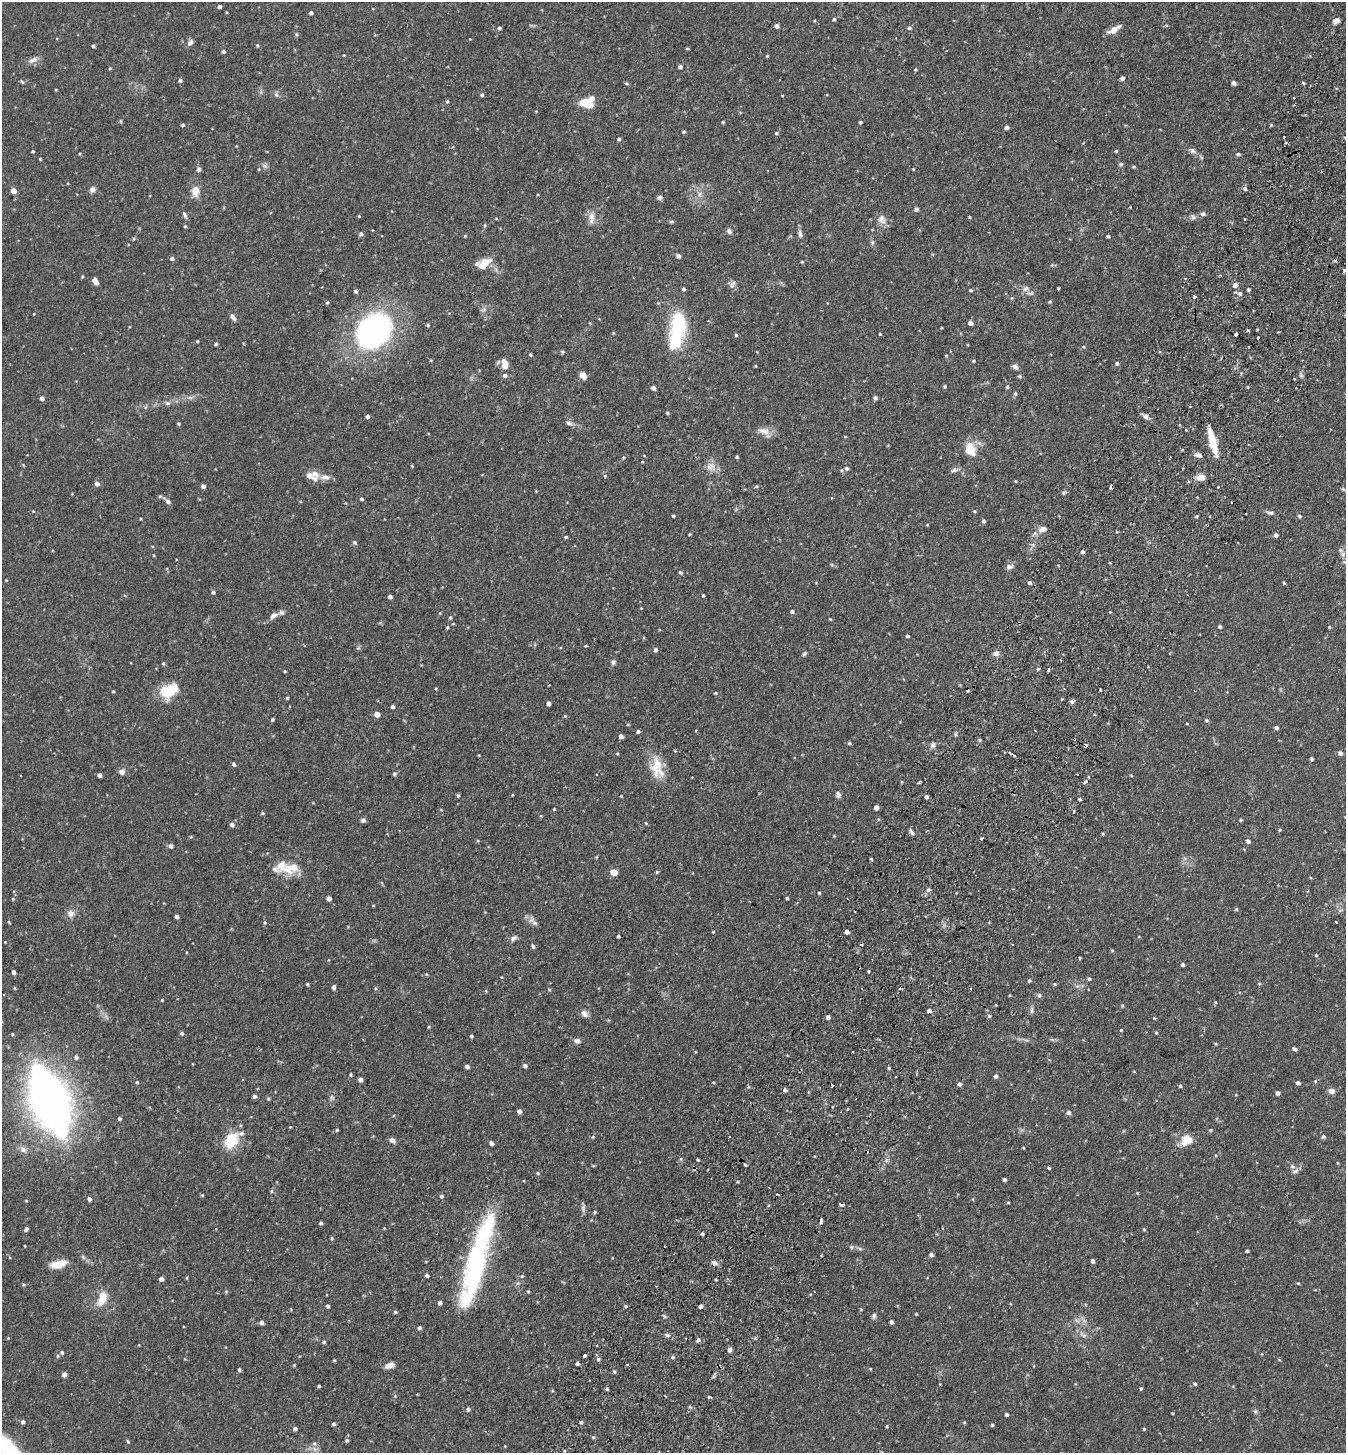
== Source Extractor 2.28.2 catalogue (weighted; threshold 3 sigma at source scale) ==
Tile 10 of 4 x 4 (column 2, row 3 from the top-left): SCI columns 1545-2888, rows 1484-2934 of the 5914 x 5870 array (HDU 1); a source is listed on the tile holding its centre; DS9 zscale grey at full resolution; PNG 1348 x 1455 px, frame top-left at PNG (2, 2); no overlay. Shown black and unused: <1% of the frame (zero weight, under 2 of 3 exposures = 3% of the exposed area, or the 3 px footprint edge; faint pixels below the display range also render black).
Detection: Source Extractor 2.28.2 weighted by HDU 2 'WHT'; one run over the whole footprint, this tile lists its part. Background 0.114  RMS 0.0066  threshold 0.0297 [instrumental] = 3 sigma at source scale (4.5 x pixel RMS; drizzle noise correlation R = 1.50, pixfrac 1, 0.05/0.05 arcsec/px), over >= 5 px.
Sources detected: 440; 19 cosmic-ray / hot-pixel residue — not listed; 10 inside a brighter listed object's ellipse — not listed separately; the other 411 listed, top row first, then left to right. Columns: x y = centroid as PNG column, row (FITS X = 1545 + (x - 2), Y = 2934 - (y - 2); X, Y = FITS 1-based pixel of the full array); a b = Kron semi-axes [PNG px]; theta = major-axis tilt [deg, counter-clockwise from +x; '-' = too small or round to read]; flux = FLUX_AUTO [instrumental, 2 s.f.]
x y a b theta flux
219 7 4 3 - 1.6
311 13 4 4 - 1.6
834 19 4 4 - 1
1336 21 7 5 23 3.6
777 26 4 4 - 2.4
499 28 4 4 - 1.1
909 28 5 4 - 1.2
1113 30 14 7 27 4.8
296 34 5 4 - 0.81
190 42 9 6 54 2.3
257 45 4 4 - 0.73
93 46 4 4 - 0.98
687 48 4 3 - 0.73
223 52 4 4 - 1.3
767 56 4 3 - 0.68
33 60 14 6 25 3
680 67 4 4 - 1.7
110 68 4 3 - 0.59
915 69 4 4 - 0.64
1122 78 4 4 - 1.9
180 80 4 4 - 1.6
22 82 7 3 -54 0.77
626 83 3 3 - 1.8
1233 83 4 4 - 2.3
56 90 4 3 - 0.51
276 95 7 5 -69 1.4
482 95 4 4 - 1
1294 98 3 3 - 1.2
447 101 5 4 - 0.89
584 102 12 8 36 6.6
723 122 4 3 - 0.84
860 122 3 3 - 0.97
183 125 5 4 - 0.97
1007 127 5 4 - 1.7
684 132 4 4 - 0.91
776 133 5 4 - 0.86
1345 138 4 3 - 1.5
619 139 4 4 - 1.2
33 151 3 3 - 0.68
1116 151 3 3 - 0.75
1193 151 9 4 -54 1.8
1238 154 5 4 - 0.88
40 159 4 3 - 0.6
1121 164 6 4 43 0.91
265 166 7 4 -71 1.3
1134 167 6 3 8 0.66
199 169 7 6 - 1.4
1245 188 6 5 - 1.3
92 189 7 6 - 2.2
14 191 5 5 - 4.3
195 191 11 8 90 7.1
699 194 7 4 90 1.7
659 197 6 5 - 1.7
916 209 5 4 - 1.7
1203 214 6 5 - 1.9
185 215 9 5 -67 1.5
591 216 13 9 -72 4.5
969 217 4 3 - 0.56
1193 217 7 6 - 1.8
882 219 14 10 -73 4.3
671 222 8 4 0 0.88
185 226 4 4 - 0.7
729 232 7 6 - 1.6
361 234 5 4 - 1.6
800 234 10 6 -79 2.2
465 236 4 3 - 0.53
1108 236 4 3 - 0.96
134 239 5 4 - 0.84
678 256 5 5 - 2.1
172 259 5 4 - 1.5
802 262 4 3 - 0.6
483 264 19 10 28 9
1344 270 3 3 - 2.1
82 276 4 3 - 0.67
95 281 7 4 -58 5
733 283 10 5 29 1.9
1235 285 6 5 - 2.7
1058 288 3 3 - 0.7
1025 289 9 6 30 2.1
1248 289 3 3 - 0.96
971 290 4 3 - 0.88
355 291 6 4 -43 1.2
1240 293 7 6 - 1.6
1194 297 3 3 - 1.6
327 302 5 4 - 0.83
1050 302 5 4 - 0.76
483 310 8 5 31 1.5
34 314 3 2 - 0.67
233 317 10 5 -55 2.2
590 323 4 3 - 0.47
970 323 4 4 - 3
428 325 4 4 - 0.75
374 331 35 28 41 150
677 331 43 16 80 47
1248 331 4 3 - 1.7
880 334 3 3 - 0.58
1236 334 3 3 - 13
736 335 4 4 - 0.85
1258 337 3 2 - 1.4
197 341 4 3 - 0.67
216 344 5 4 - 1
562 352 6 4 90 0.76
530 354 4 3 - 0.77
946 355 4 3 - 0.51
431 360 5 3 - 0.51
973 361 4 3 - 0.72
1117 363 5 5 - 1.1
504 364 14 8 -81 5.9
755 366 4 3 - 0.45
1015 367 8 6 -44 2
583 375 8 7 - 3.5
1019 376 5 4 - 0.83
1294 379 3 2 - 0.68
945 386 4 4 - 0.79
1007 387 6 5 - 0.84
653 388 4 4 - 2.3
1015 394 6 4 75 1.1
42 398 4 4 - 2.1
875 398 5 4 - 1.4
168 403 7 5 -18 1.4
667 413 5 4 - 0.8
367 416 4 4 - 1.4
1146 416 6 5 - 3
569 423 9 6 -36 2.1
178 424 5 4 - 0.76
764 431 18 9 -13 5.3
1213 442 30 7 -76 15
970 449 18 13 -66 11
1182 450 5 3 - 0.63
1198 455 10 5 -20 2.5
737 457 4 3 - 0.88
412 466 4 4 - 0.49
711 466 16 10 31 5
846 468 5 4 - 1.3
842 470 5 3 - 0.65
955 470 11 6 21 2
315 474 13 9 -36 4.6
605 476 5 4 - 0.73
1201 477 10 7 2 4.6
1015 481 4 3 - 0.49
97 483 5 5 - 2.4
203 486 4 4 - 2.2
756 486 4 4 - 0.73
536 491 3 3 - 0.45
1064 492 6 4 19 0.93
361 499 4 4 - 1
168 501 6 5 - 2
974 511 4 4 - 0.72
1270 513 10 5 -12 1.6
673 516 3 3 - 0.83
1196 516 4 3 - 0.83
1299 516 5 5 - 1.1
983 521 4 4 - 1.3
1042 529 12 7 20 3.7
689 534 5 3 - 0.54
1276 535 5 4 - 1.7
566 537 4 3 - 0.75
354 542 5 5 - 1.1
1033 545 5 5 - 1.3
1082 552 5 4 - 1.3
1343 554 9 7 -35 2.5
153 555 4 3 - 0.54
1009 567 10 6 12 2.2
680 572 5 4 - 1.1
1030 583 5 4 - 1.1
1284 583 3 3 - 0.81
213 592 4 4 - 1.5
703 595 4 3 - 0.81
390 597 4 4 - 2
792 611 4 4 - 1.5
274 615 12 8 41 3.3
450 618 5 4 - 0.89
830 619 4 3 - 0.46
1220 626 4 4 - 1.2
447 627 4 4 - 0.69
1329 627 4 3 - 0.64
907 636 3 3 - 1.1
585 646 3 2 - 1
655 650 5 5 - 1.6
996 653 8 7 - 2.3
804 654 7 5 45 1
613 662 8 6 65 1.5
163 664 5 4 - 0.81
1038 669 4 4 - 0.78
1048 670 3 3 - 1.4
285 671 4 3 - 0.56
436 689 5 3 - 0.56
169 690 23 15 29 17
1100 690 3 3 - 1.4
113 691 4 3 - 0.64
715 693 4 3 - 0.72
287 698 3 3 - 0.74
1072 702 6 5 - 1.3
548 703 4 4 - 2.5
392 707 4 4 - 1.5
377 714 5 4 - 4.9
565 716 5 3 - 0.62
272 719 3 3 - 0.86
1207 720 5 4 - 0.87
1187 723 4 3 - 0.47
1276 728 4 4 - 1.4
638 731 4 4 - 1.1
696 731 3 3 - 0.78
956 735 6 3 72 0.92
621 736 4 4 - 2.8
979 740 5 4 - 0.97
849 743 5 4 - 0.87
933 745 8 6 48 2
1086 746 4 3 - 10
1340 753 5 5 - 1.7
1014 755 5 4 - 1.3
1312 759 4 4 - 1
234 764 5 4 - 1.1
657 765 30 14 85 14
122 772 8 7 - 2.4
394 774 5 5 - 1.4
1077 774 3 2 - 0.71
100 775 4 4 - 2.1
1089 777 3 2 - 1.3
901 782 5 3 - 0.52
1085 782 4 3 - 2.9
512 795 4 3 - 0.43
838 795 7 6 - 1.9
458 796 4 3 - 0.98
621 796 3 2 - 0.47
926 797 4 4 - 1.4
1080 799 3 2 - 0.86
876 808 4 4 - 2.8
554 809 4 3 - 0.51
1074 811 3 2 - 0.68
262 813 5 4 - 0.72
878 819 5 3 - 0.56
363 820 5 5 - 1.9
1241 820 4 3 - 0.73
232 824 5 5 - 2
1279 830 5 3 - 0.57
911 832 10 4 -58 1.4
1103 834 4 3 - 0.7
981 839 3 3 - 2
1248 841 4 4 - 1.8
171 846 6 5 - 1.8
871 859 3 3 - 1.5
292 868 39 13 12 13
614 872 5 5 - 9.6
657 872 5 4 - 0.77
928 890 6 4 5 1.2
819 893 4 3 - 0.76
329 898 4 4 - 2.5
787 898 3 3 - 0.79
13 899 4 4 - 0.64
1236 909 5 4 - 0.73
71 914 10 8 66 3.4
177 916 4 3 - 1.9
1336 922 3 3 - 0.83
265 923 5 4 - 0.67
535 923 9 6 -16 2
847 932 4 4 - 2.2
618 936 3 3 - 0.98
513 938 9 6 27 2.1
533 946 5 4 - 1.4
1112 950 5 3 - 0.6
1316 955 4 3 - 0.62
1080 958 3 3 - 1
1183 965 4 4 - 1.3
869 971 3 3 - 0.67
13 972 4 4 - 2.2
1089 979 5 4 - 0.97
1029 980 4 3 - 0.91
307 984 4 3 - 0.88
1055 984 4 3 - 0.85
334 987 5 4 - 1.8
15 988 4 4 - 0.63
900 989 4 3 - 0.71
549 990 5 3 - 0.68
486 991 5 3 - 0.55
1039 995 6 5 - 1.3
162 1000 4 3 - 0.53
1215 1002 4 3 - 0.54
996 1005 3 3 - 1.9
1032 1010 10 4 85 1.4
929 1011 4 4 - 2.4
585 1014 10 7 -48 2.7
989 1016 5 4 - 0.86
828 1017 4 4 - 1.8
1154 1018 4 3 - 0.52
1121 1030 3 3 - 0.45
1156 1032 5 3 - 0.64
182 1033 4 4 - 1.2
471 1036 4 3 - 0.82
577 1041 8 6 -12 2.5
1294 1049 6 4 -18 1.4
76 1057 5 5 - 1.4
525 1065 5 4 - 1.6
467 1066 5 4 - 1.6
889 1068 5 3 - 0.71
351 1074 3 3 - 0.86
996 1076 5 5 - 1.6
360 1080 4 4 - 2.2
1315 1081 5 4 - 0.74
137 1082 4 4 - 0.7
713 1082 5 3 - 0.5
1298 1083 5 4 - 1.6
960 1084 5 4 - 1.7
1180 1086 4 3 - 0.89
785 1090 4 4 - 1.8
1331 1091 6 5 - 3.6
1278 1093 4 4 - 1.9
254 1096 4 4 - 1.6
332 1097 8 4 -52 1.2
268 1099 4 4 - 0.74
49 1101 62 28 -69 430
832 1107 3 3 - 0.74
848 1109 4 3 - 0.59
519 1111 4 4 - 2.2
1069 1112 5 5 - 1.9
119 1118 5 4 - 1
290 1127 4 3 - 0.47
337 1130 4 4 - 0.7
1210 1130 4 4 - 0.74
1323 1137 5 4 - 1.3
231 1140 20 14 59 17
392 1140 7 5 -39 2.3
1186 1140 15 13 46 8.7
491 1143 4 4 - 1.8
23 1149 10 8 -39 3
698 1160 3 3 - 0.73
1337 1163 3 3 - 0.74
745 1165 4 3 - 1.4
1292 1167 8 5 -33 1.7
1049 1168 3 3 - 2
1295 1171 10 5 25 1.8
538 1173 4 4 - 0.75
1005 1180 3 3 - 1.4
271 1191 5 4 - 0.9
202 1195 5 4 - 0.65
441 1196 5 4 - 1.1
89 1199 4 4 - 2.2
1008 1202 4 3 - 0.65
842 1204 4 3 - 5.4
594 1212 4 4 - 0.73
821 1221 5 3 - 4.1
321 1223 4 3 - 1.2
384 1228 3 3 - 0.44
26 1229 5 4 - 1.5
1144 1229 4 3 - 0.63
702 1234 4 3 - 0.89
332 1238 6 3 -82 0.76
851 1247 6 4 -45 0.99
860 1249 6 4 -19 1.1
1247 1251 3 3 - 0.88
931 1255 4 4 - 2
1093 1261 4 3 - 1.9
714 1263 7 6 - 2
58 1264 16 8 12 10
474 1271 77 20 75 110
427 1275 5 4 - 1.3
522 1276 5 4 - 0.92
187 1278 5 3 - 0.62
161 1279 4 4 - 2.6
1298 1283 4 3 - 0.65
102 1299 19 11 71 9.7
440 1303 4 4 - 1.8
328 1306 4 4 - 1.1
701 1306 4 3 - 2
626 1307 4 4 - 1.1
395 1312 4 3 - 0.95
916 1314 4 3 - 0.55
664 1316 5 4 - 0.84
874 1316 9 5 81 1.4
891 1322 4 3 - 1.4
262 1323 4 4 - 2.1
419 1328 5 4 - 1.3
667 1335 7 5 -24 1.3
1083 1335 12 5 -36 2.2
8 1338 4 4 - 0.45
698 1340 4 4 - 1.7
324 1342 5 4 - 0.94
597 1345 3 2 - 0.61
730 1350 5 4 - 2.2
62 1352 5 4 - 1
584 1355 4 3 - 3.3
673 1357 4 4 - 1.5
598 1359 5 4 - 1.1
334 1360 4 3 - 0.64
577 1363 4 4 - 1.7
294 1365 4 3 - 0.57
389 1365 10 6 19 3.8
239 1369 5 4 - 0.95
614 1372 5 4 - 0.82
64 1374 4 4 - 3
1195 1384 4 4 - 0.91
319 1386 3 3 - 0.72
1141 1388 4 3 - 0.78
607 1389 4 3 - 1.1
709 1397 3 3 - 1.2
468 1409 5 5 - 1.6
1255 1411 6 5 - 1
1006 1414 4 4 - 1.4
23 1422 4 4 - 1.4
581 1422 4 4 - 1.1
964 1422 4 3 - 0.57
333 1424 4 4 - 1.1
992 1425 4 4 - 0.78
887 1426 4 3 - 0.62
295 1428 4 4 - 1.9
1144 1429 3 3 - 0.63
593 1437 5 4 - 0.83
347 1440 5 4 - 0.99
128 1441 5 3 - 0.71
314 1443 6 5 - 1.4
8 1449 58 13 -48 81
Overlapping masked pixels (flux is a lower limit): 5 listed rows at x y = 1086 746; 929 1011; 842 1204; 821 1221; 584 1355
Isophote crosses this tile's border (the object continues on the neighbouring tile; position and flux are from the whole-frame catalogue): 5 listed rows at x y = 1345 138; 1344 270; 1343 554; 49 1101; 8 1449